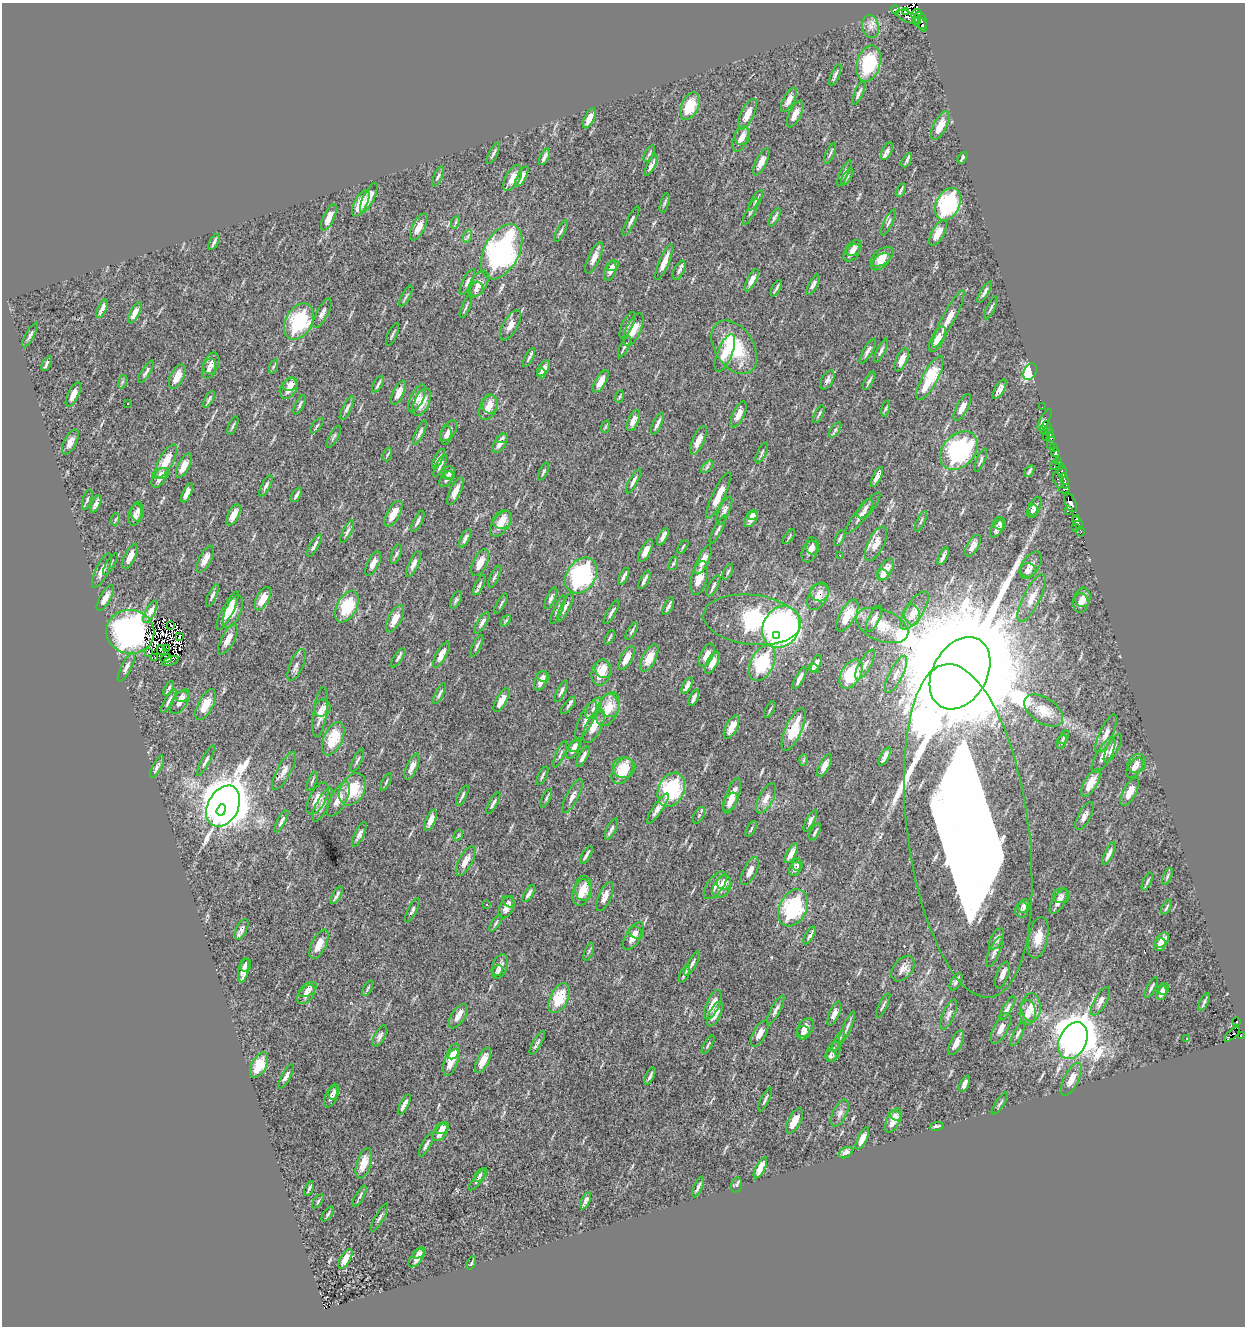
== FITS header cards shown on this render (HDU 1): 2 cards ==
NAXIS1  =                 1243
NAXIS2  =                 1324

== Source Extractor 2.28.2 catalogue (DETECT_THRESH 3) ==
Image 1243 x 1324 px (HDU 1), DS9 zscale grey, 1 PNG px = 1 image px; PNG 1247 x 1328 px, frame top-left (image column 1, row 1324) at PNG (2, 3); each listed source drawn as its Kron ellipse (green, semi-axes under 4 px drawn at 4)
Background 0.83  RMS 0.69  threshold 2.06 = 3 sigma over >= 5 px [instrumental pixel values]
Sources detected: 545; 8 with non-positive FLUX_AUTO (blend fragments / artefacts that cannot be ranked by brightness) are neither listed nor drawn; of the other 537, the 500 brightest by FLUX_AUTO listed and drawn (37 fainter detections omitted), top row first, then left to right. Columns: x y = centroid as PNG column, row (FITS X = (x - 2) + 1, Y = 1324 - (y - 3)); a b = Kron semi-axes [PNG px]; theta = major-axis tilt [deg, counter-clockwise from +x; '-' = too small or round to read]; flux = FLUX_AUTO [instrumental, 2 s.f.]
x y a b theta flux
895 10 4 3 - 2.1e+03
905 11 4 3 - 3.8e+02
916 14 5 4 - 9.2e+02
908 17 12 5 -23 4.2e+02
916 20 6 3 -90 1.7e+03
920 20 9 6 -67 3.4e+03
922 25 7 3 -70 6.5e+02
871 27 11 8 -79 2.8e+02
869 64 19 11 74 2.8e+03
835 75 11 3 66 1.4e+02
859 93 13 4 66 1.5e+02
789 100 13 5 62 3.4e+02
690 106 14 8 66 1.3e+03
747 114 17 6 64 4.9e+02
795 114 14 6 64 3.9e+02
589 118 11 5 64 3.4e+02
940 125 16 6 62 6.2e+02
742 136 9 7 74 2.6e+02
740 139 13 7 69 3.0e+02
887 151 9 5 64 2.1e+02
493 153 12 4 63 1.2e+02
649 153 9 3 63 7.8e+01
830 153 11 3 66 9.8e+01
544 157 9 3 62 1.6e+02
962 158 6 3 59 9.7e+01
907 160 8 3 62 1.3e+02
761 162 15 5 64 4.0e+02
651 165 12 3 62 2.0e+02
844 173 14 4 64 1.4e+02
438 176 11 4 66 9.9e+01
522 177 11 4 61 2.9e+02
847 177 9 4 58 9.5e+01
513 178 14 7 60 5.1e+02
901 190 7 2 61 8.7e+01
369 198 16 5 64 4.7e+02
756 200 12 3 58 1.1e+02
361 203 14 6 62 9.3e+02
665 203 10 3 75 7.3e+01
948 204 17 11 63 4.1e+03
751 212 14 3 62 1.0e+02
329 217 14 5 65 4.3e+02
775 217 10 3 62 1.1e+02
631 221 16 4 63 1.6e+02
456 222 6 4 70 6.3e+01
888 222 14 4 64 1.3e+02
419 227 15 6 63 4.8e+02
561 231 12 3 62 8.9e+01
938 233 14 6 62 5.8e+02
468 236 7 4 72 9.7e+01
214 242 8 3 63 1.2e+02
854 248 9 6 41 2.3e+02
502 252 30 17 62 1.1e+04
852 253 10 6 47 2.5e+02
882 257 13 7 37 4.6e+02
594 258 17 5 66 3.8e+02
664 262 19 5 67 4.8e+02
880 262 11 6 37 3.5e+02
613 266 6 5 - 1.1e+02
679 270 10 5 63 1.6e+02
610 271 10 5 72 2.1e+02
752 280 12 4 63 3.3e+02
467 282 14 4 64 1.8e+02
478 284 14 8 59 4.1e+02
813 285 11 4 60 1.8e+02
776 288 9 2 62 1.0e+02
476 289 7 6 - 1.9e+02
984 292 12 4 58 1.6e+02
406 296 11 3 62 7.8e+01
466 307 12 3 67 9.9e+01
991 308 12 3 64 9.7e+01
102 309 10 3 63 2.1e+02
135 313 11 4 63 3.1e+02
322 313 16 5 62 2.6e+02
948 319 32 6 62 7.1e+02
299 322 19 13 61 3.4e+03
510 325 17 7 61 3.8e+02
627 325 14 5 64 1.9e+02
633 330 18 7 65 6.7e+02
392 334 12 2 65 7.8e+01
30 335 14 4 61 1.5e+02
937 339 14 6 62 4.6e+02
624 347 11 3 64 1.1e+02
734 347 29 19 -57 2.6e+03
868 351 14 4 60 2.1e+02
881 351 13 4 66 1.3e+02
725 353 20 7 68 6.3e+02
529 358 10 3 62 1.0e+02
902 360 12 5 67 4.0e+02
211 363 11 7 70 2.8e+02
47 364 8 3 63 1.2e+02
273 367 7 3 71 6.7e+01
544 368 9 5 57 2.6e+02
209 369 10 7 76 2.2e+02
146 372 13 4 58 1.5e+02
1030 372 9 6 64 2.5e+03
541 374 5 4 - 1.1e+02
177 376 13 6 65 6.1e+02
930 378 25 7 62 2.0e+03
827 380 10 5 62 1.9e+02
601 381 13 5 60 4.2e+02
869 381 10 3 61 1.1e+02
122 382 7 4 71 7.2e+01
290 384 8 6 32 3.1e+02
378 384 9 2 62 1.0e+02
289 389 11 8 58 3.9e+02
999 389 11 4 59 2.8e+02
398 393 13 5 66 3.4e+02
73 394 13 5 64 3.6e+02
619 397 6 4 70 5.9e+01
417 398 15 6 63 3.2e+02
209 399 9 3 61 9.9e+01
422 402 15 7 65 8.1e+02
128 403 3 3 - 7.7e+01
490 404 9 8 - 3.9e+02
300 405 10 3 64 9.2e+01
488 407 13 8 66 5.5e+02
962 407 15 5 62 3.3e+02
1042 407 2 2 - 8.1e+01
347 408 13 4 62 1.3e+02
886 409 8 4 80 7.2e+01
739 414 14 5 65 3.6e+02
819 414 9 2 64 7.3e+01
633 420 11 5 66 3.1e+02
1045 420 12 4 62 5.4e+02
657 424 12 3 64 1.8e+02
233 426 10 2 68 7.0e+01
317 426 9 3 50 7.0e+01
605 427 6 4 71 5.7e+01
1047 427 6 3 -63 1.8e+02
835 430 9 4 55 8.5e+01
1044 430 3 2 - 8.5e+01
449 431 12 6 56 2.5e+02
420 432 13 4 64 1.5e+02
1049 433 5 3 - 1.7e+03
446 435 9 5 79 1.6e+02
334 437 12 3 61 7.7e+01
1046 437 3 2 - 7.5e+01
1051 438 4 3 - 7.2e+02
502 439 6 4 17 9.8e+01
698 440 15 6 66 4.6e+02
70 442 13 6 62 3.5e+02
500 443 10 6 58 2.9e+02
1051 444 2 2 - 6.5e+01
1053 447 3 2 - 3.3e+02
959 451 22 16 47 6.0e+03
762 453 11 3 65 9.1e+01
1056 453 4 3 - 2.1e+02
387 454 7 3 71 6.4e+01
438 459 11 3 61 1.6e+02
981 460 13 4 68 1.2e+02
166 461 18 7 62 7.9e+02
1059 461 3 2 - 4.0e+02
1055 465 5 2 - 3.2e+02
1059 465 3 3 - 4.4e+02
184 466 13 5 62 5.4e+02
440 466 12 4 64 1.3e+02
707 467 8 4 45 8.4e+01
1029 471 6 2 57 9.0e+01
450 472 7 5 -82 1.1e+02
543 472 9 3 64 8.5e+01
1062 472 6 4 86 1.1e+03
161 474 9 5 15 1.9e+02
448 475 6 4 -9 7.2e+01
877 477 11 3 64 2.7e+02
159 478 11 6 56 3.0e+02
446 479 9 5 52 1.4e+02
1058 480 8 3 -70 5.6e+02
633 481 14 4 61 1.6e+02
1065 481 8 3 -81 6.2e+02
266 486 12 4 63 1.4e+02
1065 489 5 4 - 7.7e+02
455 491 15 5 65 4.2e+02
187 493 10 4 66 3.0e+02
296 495 8 3 62 1.2e+02
718 496 26 6 64 7.8e+02
87 500 11 3 72 8.4e+01
1070 503 10 5 -67 4.7e+03
96 504 9 3 63 1.9e+02
1035 506 10 6 64 2.2e+02
865 509 11 6 56 2.1e+02
138 511 10 6 85 2.8e+02
724 511 15 5 65 2.5e+02
1032 511 7 5 74 1.3e+02
1068 511 4 3 - 1.4e+02
863 513 26 6 50 3.4e+02
393 514 14 6 60 7.0e+02
135 515 11 6 76 3.1e+02
234 515 11 5 63 5.2e+02
753 515 6 4 32 2.1e+02
116 519 6 3 71 6.7e+01
751 519 8 5 54 2.1e+02
1076 519 3 2 - 2.7e+02
503 520 10 8 37 5.4e+02
418 521 11 3 61 1.4e+02
921 521 11 2 65 7.3e+01
1000 523 6 6 - 1.3e+02
1078 523 7 4 -60 8.4e+02
501 524 14 8 55 6.4e+02
1075 527 3 2 - 1.3e+02
997 528 10 5 59 2.2e+02
718 529 15 4 62 1.6e+02
347 532 12 4 63 1.3e+02
1081 532 4 4 - 2.9e+02
663 537 9 4 64 2.2e+02
789 537 8 3 57 6.1e+01
465 538 10 4 65 1.5e+02
840 538 9 3 62 8.2e+01
876 544 19 8 64 5.0e+02
314 545 13 3 60 1.4e+02
813 546 9 6 -84 2.1e+02
973 546 12 5 60 3.0e+02
683 547 8 3 57 6.0e+01
646 551 12 5 64 3.7e+02
809 552 11 7 69 2.4e+02
396 554 10 4 72 9.4e+01
840 555 3 2 - 8.6e+01
130 556 14 5 64 4.0e+02
943 556 9 3 64 1.5e+02
205 559 14 6 64 4.6e+02
703 560 15 5 65 4.3e+02
480 562 15 7 64 5.5e+02
373 563 13 5 63 3.1e+02
673 563 7 4 71 7.1e+01
110 564 12 4 60 1.1e+02
414 564 14 4 65 2.0e+02
1031 565 15 8 57 4.4e+02
886 570 12 6 58 4.7e+02
1028 570 7 7 - 2.1e+02
102 571 18 6 65 4.5e+02
728 572 8 4 65 8.7e+01
883 574 6 5 - 1.3e+02
581 576 19 14 56 5.6e+03
624 576 9 3 63 1.5e+02
494 577 12 4 66 1.0e+02
699 578 17 7 76 6.8e+02
644 580 10 3 64 1.7e+02
479 585 11 4 64 1.3e+02
713 586 11 4 61 1.4e+02
820 592 9 9 - 3.1e+02
212 596 12 4 66 1.4e+02
818 596 15 9 61 5.1e+02
1083 597 10 8 84 3.3e+02
105 598 14 5 61 3.6e+02
551 598 12 4 65 1.6e+02
1032 598 26 8 63 5.7e+02
263 599 13 6 62 5.8e+02
456 600 9 4 65 9.7e+01
1081 603 9 8 - 2.7e+02
501 604 11 2 61 7.6e+01
668 606 10 3 64 1.5e+02
347 607 17 9 62 1.9e+03
565 607 16 4 63 2.1e+02
558 610 15 4 67 1.3e+02
228 611 21 5 62 7.8e+02
914 611 22 8 56 4.9e+02
150 612 12 4 64 2.9e+02
233 612 18 7 67 4.6e+02
611 612 13 3 60 1.3e+02
847 615 18 8 61 9.3e+02
912 615 10 7 -82 2.7e+02
874 618 14 5 64 2.3e+02
395 619 15 6 63 5.9e+02
752 620 49 25 -6 6.0e+03
506 621 6 4 46 6.9e+01
482 623 12 4 58 1.9e+02
171 625 3 2 - 6.9e+01
882 625 27 15 -22 1.1e+03
781 627 22 18 61 1.9e+04
632 631 10 4 59 9.2e+01
130 632 24 22 -7 1.6e+04
777 635 3 3 - 8.9e+03
180 636 3 2 - 5.8e+01
610 637 8 2 62 7.2e+01
228 639 17 6 62 4.8e+02
477 646 12 3 65 1.1e+02
166 648 4 4 - 7.8e+01
161 650 5 3 - 7.9e+01
149 652 3 2 - 7.2e+01
441 655 14 5 62 3.7e+02
707 655 13 6 63 3.8e+02
155 657 3 2 - 5.6e+01
398 658 11 4 58 1.1e+02
626 658 13 5 61 4.9e+02
649 658 15 7 61 8.0e+02
166 659 6 3 10 1.2e+02
170 661 8 3 22 1.4e+02
712 663 12 5 63 3.5e+02
762 663 19 11 63 2.5e+03
816 664 9 4 65 2.6e+02
865 664 17 6 61 2.7e+02
296 665 17 6 67 2.3e+02
126 667 16 5 63 2.2e+02
814 668 6 3 -33 8.8e+01
603 669 9 8 - 5.3e+02
601 672 13 9 76 7.3e+02
960 673 39 27 60 1.3e+06
851 674 16 9 60 2.0e+03
896 674 20 7 63 3.9e+02
543 677 6 5 - 1.3e+02
800 678 12 3 63 2.0e+02
541 681 10 6 68 2.9e+02
687 686 9 4 63 2.1e+02
169 688 8 2 61 9.5e+01
561 691 12 4 63 1.5e+02
440 694 11 3 63 1.1e+02
182 696 6 5 - 1.7e+02
694 698 9 3 67 1.6e+02
501 700 13 5 62 4.6e+02
169 701 13 4 60 1.5e+02
180 702 14 7 57 3.4e+02
206 705 17 7 62 9.2e+02
568 705 10 4 51 1.1e+02
610 706 11 10 - 6.8e+02
322 708 9 8 - 3.0e+02
594 708 12 6 58 2.3e+02
608 709 18 11 68 1.0e+03
770 710 9 3 62 6.3e+01
1044 711 22 12 -34 6.5e+02
320 712 25 6 82 4.5e+02
586 720 20 7 65 3.9e+02
594 726 18 8 63 6.3e+02
731 727 13 5 63 5.9e+02
794 729 23 8 66 1.6e+03
1106 734 21 6 65 3.5e+02
1064 737 7 4 60 6.5e+01
333 739 18 9 65 1.5e+03
1062 742 8 4 67 7.4e+01
575 745 8 5 48 1.2e+02
1113 748 16 5 62 3.2e+02
573 749 10 5 59 1.9e+02
560 754 14 3 67 9.4e+01
1104 755 20 7 60 3.9e+02
583 756 12 3 62 2.1e+02
885 757 10 3 63 1.9e+02
357 760 12 4 63 1.1e+02
803 760 6 4 87 6.9e+01
206 761 17 4 62 1.6e+02
1137 763 10 8 52 2.9e+02
824 766 12 5 62 3.6e+02
157 767 12 4 63 1.6e+02
412 767 14 5 66 3.1e+02
624 767 12 10 10 9.4e+02
1135 768 11 6 56 2.8e+02
284 771 21 7 61 3.3e+02
622 771 14 9 58 1.1e+03
542 776 10 3 62 8.2e+01
312 781 10 3 66 8.0e+01
386 782 9 2 62 6.0e+01
1091 783 15 6 60 8.3e+02
353 789 17 11 61 1.7e+03
671 790 18 13 65 3.6e+03
1130 792 15 6 62 5.7e+02
462 796 11 3 64 1.1e+02
572 796 19 6 62 3.0e+02
732 796 19 6 71 6.6e+02
546 798 10 3 65 8.1e+01
766 798 17 7 61 4.0e+02
317 799 17 8 62 7.3e+02
338 799 19 8 61 5.9e+02
730 802 10 6 57 3.1e+02
493 803 12 3 62 1.2e+02
322 805 18 6 63 2.7e+02
223 806 22 15 62 1.2e+05
658 808 18 5 56 3.3e+02
221 810 6 4 69 5.7e+04
699 815 9 5 62 9.3e+01
1084 816 15 6 62 3.0e+02
431 820 11 5 66 3.2e+02
281 821 12 4 61 1.4e+02
810 821 12 4 62 1.7e+02
611 829 11 4 63 1.4e+02
751 829 9 3 61 6.3e+01
968 831 168 60 -82 3.7e+04
815 832 9 2 62 9.8e+01
359 835 13 4 64 2.2e+02
458 835 6 4 60 6.9e+01
791 853 11 4 61 3.0e+02
1109 854 12 3 64 2.4e+02
586 855 10 3 60 1.4e+02
466 861 16 6 61 4.5e+02
797 865 6 5 - 1.4e+02
795 869 7 5 60 1.3e+02
750 871 15 6 65 3.4e+02
1167 876 9 4 67 8.7e+01
724 882 7 7 - 3.8e+02
1147 882 9 3 67 8.1e+01
715 885 16 8 53 3.1e+02
722 887 12 8 58 4.8e+02
584 888 12 8 -89 6.5e+02
529 893 10 4 58 1.8e+02
582 893 13 8 73 7.0e+02
337 895 10 3 61 1.4e+02
1062 896 8 7 - 1.6e+02
605 897 15 6 66 3.6e+02
1059 901 14 6 58 2.8e+02
509 902 7 4 -40 1.1e+02
487 905 3 3 - 7.9e+01
1024 906 7 5 77 1.4e+02
506 907 12 7 65 3.8e+02
1166 907 8 2 59 7.7e+01
793 908 19 13 62 4.0e+03
412 910 13 4 62 1.5e+02
1022 910 8 6 79 1.4e+02
496 923 10 4 55 8.9e+01
241 929 11 5 65 2.1e+02
635 933 7 5 -37 2.0e+02
810 935 10 3 59 1.3e+02
634 936 15 7 58 5.5e+02
1038 938 21 9 78 6.0e+02
996 939 12 5 62 2.2e+02
1162 940 8 5 51 4.5e+02
319 944 16 7 64 6.3e+02
1160 945 7 5 58 2.2e+02
589 952 9 3 69 6.8e+01
994 952 16 5 65 2.1e+02
692 963 14 4 60 1.3e+02
246 965 7 5 71 2.1e+02
500 966 13 7 71 3.1e+02
903 969 14 9 52 3.6e+02
244 970 12 5 79 3.7e+02
498 970 6 4 62 1.5e+02
684 974 9 3 64 1.1e+02
1002 975 14 6 70 2.7e+02
956 982 9 5 59 1.4e+02
368 988 8 3 61 6.7e+01
1151 988 11 3 63 9.5e+01
308 989 10 6 36 2.5e+02
1163 989 6 5 - 1.6e+02
1161 993 7 5 71 2.2e+02
306 994 11 7 50 3.0e+02
559 998 16 9 64 1.5e+03
1100 1001 16 6 60 2.9e+02
1204 1002 9 3 63 1.0e+02
713 1005 16 6 66 5.4e+02
883 1005 13 3 63 1.1e+02
1031 1007 14 9 -89 5.6e+02
1007 1009 14 4 60 2.0e+02
776 1010 16 4 62 1.9e+02
1028 1013 12 8 87 3.6e+02
715 1014 14 5 63 4.8e+02
834 1014 13 5 67 2.6e+02
949 1014 16 6 67 2.0e+02
458 1016 14 6 56 3.6e+02
1237 1022 3 2 - 2.9e+02
847 1027 17 4 66 1.5e+02
806 1028 10 7 56 2.8e+02
1001 1029 17 7 63 3.7e+02
803 1033 7 6 - 1.6e+02
1018 1033 14 4 63 1.3e+02
760 1034 14 6 62 3.4e+02
1232 1034 10 3 42 3.8e+02
380 1036 11 5 62 1.6e+02
1241 1036 4 2 - 8.8e+01
1187 1039 3 3 - 5.8e+01
838 1041 11 3 60 1.0e+02
1073 1041 19 13 63 1.0e+05
537 1043 13 4 61 1.3e+02
956 1043 13 5 64 3.1e+02
708 1045 10 3 60 6.9e+01
833 1051 10 6 72 2.1e+02
453 1054 6 3 41 2.1e+02
831 1056 6 6 - 9.6e+01
451 1060 17 7 72 1.0e+03
483 1060 14 6 64 6.6e+02
259 1065 14 7 63 1.2e+03
286 1076 14 4 61 2.1e+02
650 1076 9 3 64 1.2e+02
1071 1079 18 7 63 5.7e+02
965 1084 9 4 62 2.3e+02
334 1092 8 5 72 1.3e+02
331 1097 11 6 66 1.9e+02
765 1099 13 3 65 1.1e+02
1000 1103 13 3 56 9.6e+01
404 1104 11 4 64 2.2e+02
840 1113 14 7 66 2.1e+02
895 1116 7 4 -38 1.7e+02
893 1120 13 6 63 5.7e+02
794 1121 14 6 62 7.0e+02
936 1126 7 3 12 9.9e+01
442 1128 7 5 31 2.0e+02
440 1132 10 6 51 3.2e+02
862 1138 12 4 65 3.3e+02
426 1145 13 4 62 1.5e+02
846 1153 7 5 29 3.2e+02
364 1163 16 7 72 6.7e+02
760 1168 11 4 63 4.2e+02
480 1175 7 4 54 1.0e+02
478 1179 14 4 51 1.4e+02
736 1185 8 5 77 9.2e+01
698 1187 11 3 67 1.2e+02
309 1188 8 2 65 8.8e+01
360 1196 12 3 60 9.3e+01
318 1201 8 4 55 6.5e+01
586 1201 9 3 64 2.0e+02
328 1214 8 4 54 9.3e+01
380 1218 15 4 61 1.5e+02
419 1253 7 4 31 1.6e+02
416 1258 11 5 53 2.8e+02
345 1259 11 5 59 3.7e+02
471 1263 7 4 66 6.0e+01
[37 fainter detections neither listed nor drawn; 8 non-positive-flux detections neither listed nor drawn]